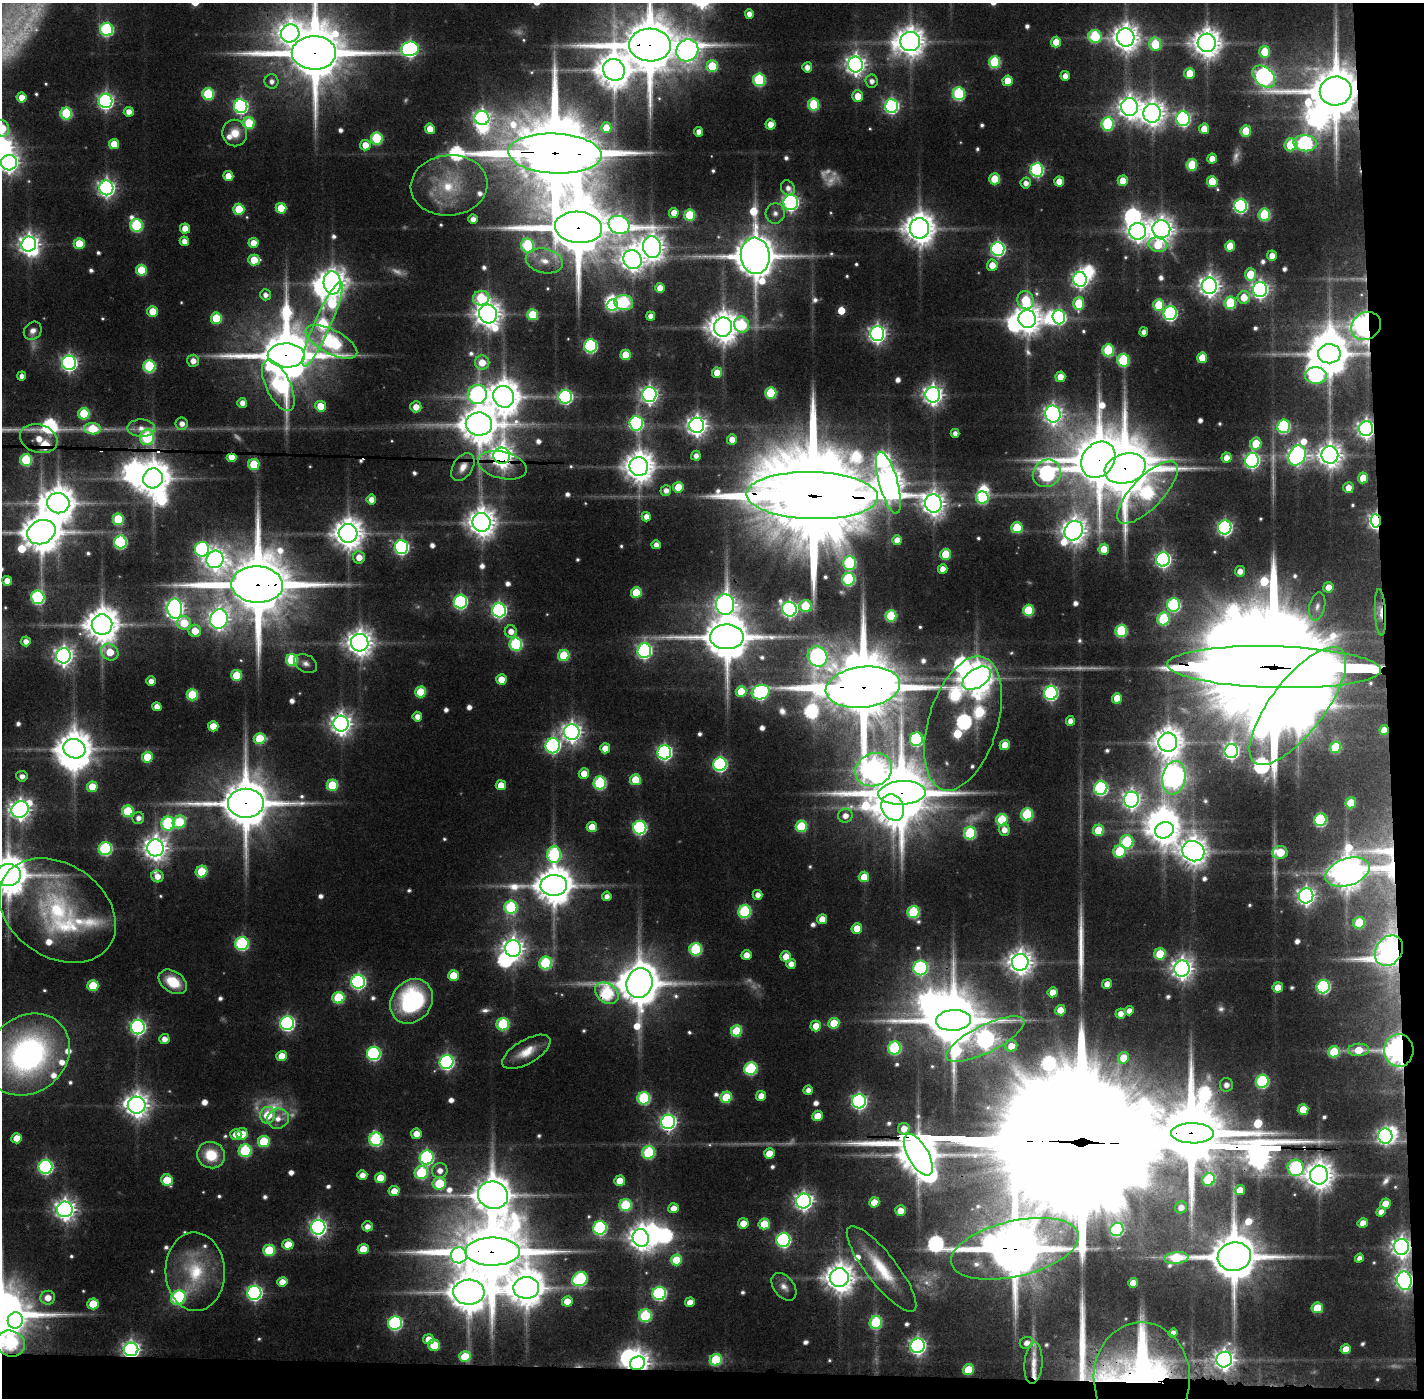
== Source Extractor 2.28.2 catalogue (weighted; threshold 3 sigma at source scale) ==
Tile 9 of 3 x 3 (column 3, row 3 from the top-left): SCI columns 2844-4265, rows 34-1429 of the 4265 x 4253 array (HDU 1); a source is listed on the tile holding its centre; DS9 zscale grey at full resolution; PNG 1426 x 1400 px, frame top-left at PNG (2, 3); each listed source drawn as its Kron ellipse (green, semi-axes under 4 px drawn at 4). Shown black and unused: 5% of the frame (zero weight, under 3 of 4 exposures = <1% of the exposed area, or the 3 px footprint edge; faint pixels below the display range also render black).
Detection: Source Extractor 2.28.2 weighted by HDU 2 'WHT'; one run over the whole footprint, this tile lists its part. Background 0.0937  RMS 0.008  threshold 0.0362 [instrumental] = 3 sigma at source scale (4.5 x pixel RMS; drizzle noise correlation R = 1.50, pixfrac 1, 0.05/0.05 arcsec/px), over >= 5 px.
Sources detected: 703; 20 too faint to see at this stretch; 29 inside a brighter object's white glare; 2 cosmic-ray / hot-pixel residue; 5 long thin detections or spike segments (spike, bleed or trail) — neither listed nor drawn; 16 inside a brighter listed object's ellipse — not listed separately; of the other 631, all 500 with FLUX_AUTO >= 5.18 (the completeness limit of this list) listed and drawn (131 fainter detections not listed), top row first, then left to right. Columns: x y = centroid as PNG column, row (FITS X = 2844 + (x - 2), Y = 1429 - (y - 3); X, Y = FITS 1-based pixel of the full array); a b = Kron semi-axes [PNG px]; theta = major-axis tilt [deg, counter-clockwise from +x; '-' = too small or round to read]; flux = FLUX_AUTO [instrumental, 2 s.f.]
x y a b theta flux
749 14 5 4 - 6.8
107 29 6 6 - 130
290 33 9 9 - 840
1095 36 7 6 - 77
1126 37 9 8 - 1200
910 42 10 9 - 1400
1056 42 5 5 - 16
1207 43 9 9 - 1400
1155 44 6 6 - 44
650 45 21 16 -1 8000
410 49 9 7 12 270
687 50 11 10 - 640
1265 52 6 5 - 32
314 53 22 17 -1 8400
995 62 6 5 - 73
855 64 8 7 - 580
712 66 6 5 - 42
807 67 5 5 - 7.5
614 70 11 10 - 2100
1190 73 5 5 - 26
1065 76 5 4 - 7.9
1264 76 13 9 -43 390
759 80 6 6 - 97
271 81 7 7 - 5.2
872 81 6 6 - 5.2
1008 81 5 5 - 18
1336 91 16 14 10 5200
208 94 6 6 - 66
959 94 6 6 - 100
858 96 5 5 - 15
22 97 5 5 - 12
106 101 7 7 - 300
814 105 6 5 - 60
241 106 7 6 - 210
892 106 7 6 - 220
1129 107 9 8 - 770
129 112 5 5 - 7.8
66 113 6 6 - 73
1152 113 9 8 - 1000
482 118 7 7 - 350
1183 119 7 7 - 210
249 123 6 5 - 46
770 124 5 5 - 12
1107 124 7 6 - 100
2 128 8 7 - 33
606 128 5 5 - 20
430 129 5 5 - 14
1204 129 5 5 - 15
1246 131 5 5 - 32
699 132 5 4 - 7
235 133 13 12 - 16
377 138 6 6 - 74
1305 143 11 8 -6 190
114 144 5 5 - 19
365 145 5 5 - 14
1291 145 6 6 - 47
555 154 47 20 -3 20000
1212 159 5 5 - 11
9 163 8 7 - 590
1192 165 6 5 - 49
1037 170 7 6 - 160
228 176 5 5 - 14
995 179 5 5 - 29
1059 181 5 5 - 14
1123 181 5 5 - 18
1212 182 5 5 - 34
1026 183 5 5 - 6.2
449 185 38 30 5 59
106 188 7 7 - 400
788 188 8 6 -59 5.9
791 202 8 7 - 290
1240 206 7 6 - 190
281 208 5 5 - 28
239 209 5 5 - 38
674 213 5 4 - 11
775 213 10 9 - 5.8
690 215 5 5 - 53
1264 215 6 5 - 71
473 219 4 4 - 6.8
136 225 6 6 - 89
619 225 11 9 -23 310
578 227 23 15 -6 9600
919 228 10 9 - 1800
185 229 5 5 - 14
1161 229 9 9 - 920
1138 231 8 8 - 670
184 241 5 4 - 7.3
253 243 5 5 - 13
29 244 7 7 - 610
79 244 5 5 - 28
1158 245 9 7 -13 33
528 246 7 6 - 83
1230 246 5 5 - 23
652 247 11 9 -79 1000
998 249 7 6 - 230
755 256 18 14 -84 3700
1272 256 5 5 - 9.3
254 260 6 5 - 25
632 260 10 9 - 910
544 261 19 12 -13 16
992 265 5 5 - 15
141 270 5 5 - 36
1250 274 6 5 - 31
1080 279 7 7 - 350
332 283 11 8 -84 1200
1209 286 8 7 - 700
660 288 5 5 - 12
1260 290 7 7 - 370
265 295 5 5 - 5.5
1244 297 6 6 - 18
481 298 8 7 - 60
1025 300 9 8 - 40
624 303 9 7 -10 110
1230 303 6 6 - 63
1079 304 6 5 - 43
612 305 6 5 - 81
1159 305 6 5 - 38
153 311 5 5 - 23
1170 313 7 6 - 210
488 314 9 9 - 1100
533 315 5 5 - 41
650 316 4 4 - 5.9
1059 317 7 6 - 190
216 318 5 5 - 42
1027 319 9 8 - 1300
323 324 46 8 66 160
742 325 8 7 - 63
1366 326 15 13 36 920
723 327 9 9 - 1600
33 331 10 8 44 6
1144 332 4 4 - 5.7
877 334 7 7 - 430
331 342 28 12 -27 180
590 346 6 6 - 160
1108 350 6 5 - 70
1329 354 11 9 0 2700
286 355 18 12 -1 6600
626 355 5 5 - 29
1202 358 5 5 - 21
1123 360 6 6 - 85
193 361 6 6 - 8.2
69 363 7 7 - 320
482 363 7 7 - 17
149 366 6 6 - 87
717 373 5 5 - 17
22 376 4 4 - 5.5
1316 376 11 8 -4 170
1060 377 5 5 - 13
278 385 28 12 -64 140
771 393 6 5 - 56
477 394 9 9 - 230
649 394 7 7 - 400
933 395 8 7 - 580
504 397 11 10 - 2100
565 397 7 6 - 200
242 403 5 5 - 7.4
321 406 5 5 - 23
416 407 5 5 - 8.7
84 414 5 5 - 51
1053 414 8 7 - 470
636 423 7 6 - 170
182 424 6 6 - 6.6
479 424 13 11 -3 2700
697 425 7 7 - 590
1283 426 7 6 - 130
141 428 14 8 -2 9.2
92 429 8 5 -1 38
1366 429 7 7 - 470
955 433 4 4 - 5.4
147 437 8 7 - 88
39 439 19 14 -18 36
732 439 5 5 - 11
1256 444 6 5 - 29
1297 455 10 8 64 460
1330 455 9 8 - 890
502 456 8 8 - 750
696 456 5 5 - 5.4
232 457 5 4 - 23
1226 458 5 5 - 10
26 460 6 6 - 65
1098 460 19 15 53 5800
1252 460 7 7 - 270
254 464 5 5 - 42
502 465 25 13 -14 48
639 466 9 9 - 1600
463 467 15 9 57 9.7
1125 468 21 14 16 7800
1047 473 15 13 41 220
153 478 10 9 - 2100
1363 478 5 5 - 20
888 483 32 9 -74 1600
678 487 5 5 - 24
1348 488 5 5 - 10
666 490 5 5 - 5.7
1147 493 40 15 46 140
812 496 66 23 -2 38000
982 498 6 6 - 72
371 500 5 5 - 8.2
58 503 11 10 - 2100
933 504 9 8 - 870
646 517 4 4 - 7.8
118 519 5 5 - 47
1376 521 7 5 -87 270
481 522 9 9 - 1300
1017 527 5 5 - 41
1225 527 7 6 - 250
1074 531 10 8 58 980
41 532 14 11 25 3000
348 533 9 9 - 1500
897 540 5 5 - 11
120 542 6 6 - 130
656 545 4 4 - 5.6
401 547 7 6 - 210
202 549 7 7 - 150
1104 549 5 5 - 18
946 554 5 5 - 35
359 557 6 6 - 10
215 559 9 8 - 470
1163 559 7 6 - 300
849 563 7 6 - 82
943 569 5 4 - 8.1
1240 571 5 5 - 7.3
849 579 6 6 - 110
7 581 5 5 - 12
257 584 26 18 -3 11000
1328 587 5 5 - 11
636 593 5 5 - 34
38 597 7 6 - 140
460 602 7 6 - 200
725 605 10 9 - 570
1174 605 7 6 - 130
805 606 6 6 - 47
1317 606 14 7 76 5.4
175 609 10 7 -87 490
789 609 7 7 - 350
499 610 7 6 - 270
1028 610 6 5 - 55
1380 612 23 5 -87 8.8
891 616 5 5 - 59
219 619 10 8 69 560
1163 619 6 6 - 70
184 623 7 7 - 25
102 625 10 10 - 2100
195 631 6 6 - 18
511 631 6 6 - 8.6
1121 631 6 6 - 73
727 637 17 12 -1 4900
26 641 5 5 - 6.1
360 643 9 8 - 1100
516 644 6 6 - 110
644 651 7 7 - 270
110 652 9 8 - 23
564 655 6 5 - 46
64 656 8 7 - 490
818 657 10 9 - 270
292 660 6 6 - 61
306 663 12 8 -27 5.2
1274 667 107 21 -2 70000
237 675 5 5 - 37
977 678 16 9 33 1800
501 679 5 5 - 16
151 681 5 4 - 7.6
863 687 37 20 7 13000
421 692 5 5 - 37
741 692 5 5 - 26
761 692 9 7 18 190
1051 693 7 6 - 210
192 695 5 5 - 51
1117 698 5 5 - 19
1298 706 71 27 52 3700
157 707 5 4 - 7.7
417 717 5 4 - 7.3
1070 721 5 4 - 6.3
963 723 69 34 73 420
341 724 8 7 - 690
213 726 5 5 - 16
1384 730 5 4 - 11
572 732 8 8 - 550
260 739 6 5 - 41
916 739 7 6 - 130
1168 742 9 9 - 1400
1005 745 5 5 - 18
553 746 7 7 - 220
1335 747 6 5 - 47
605 748 5 5 - 12
74 749 11 9 -18 2000
1231 751 7 6 - 290
664 752 7 7 - 250
147 757 5 5 - 32
720 764 7 6 - 170
874 770 19 16 25 850
584 774 5 5 - 14
22 776 5 5 - 5.7
1174 778 17 11 81 390
635 780 5 5 - 29
600 783 6 6 - 99
332 785 5 5 - 47
501 785 5 5 - 15
92 787 5 5 - 20
1101 788 7 6 - 170
902 793 24 12 3 7700
1131 800 8 7 - 440
246 803 18 14 -1 5500
1351 803 5 5 - 29
893 807 14 11 -62 2100
20 809 9 8 - 630
128 811 6 5 - 56
1027 814 6 6 - 79
845 816 7 7 - 7.5
138 818 6 6 - 5.5
1002 820 6 5 - 49
1320 820 6 6 - 120
179 822 7 6 - 45
168 824 7 6 - 110
801 826 6 5 - 52
592 827 5 5 - 18
640 828 7 6 - 160
1004 830 6 5 - 8
1098 830 5 5 - 31
1164 830 10 8 23 1300
970 833 6 6 - 84
1127 842 7 6 - 78
155 848 8 8 - 890
105 849 6 6 - 120
1119 851 6 6 - 50
1193 851 11 10 - 1300
1280 852 7 6 - 30
554 855 8 7 - 120
202 871 6 5 - 41
1347 872 23 13 19 1900
8 875 13 11 -1 3000
157 876 6 6 - 8.1
864 877 5 5 - 21
554 885 13 10 3 2700
758 895 5 5 - 6.7
607 896 5 4 - 5.3
1306 896 7 7 - 460
511 907 6 6 - 90
57 910 63 46 -34 140
745 912 6 6 - 100
913 912 6 6 - 77
822 919 5 5 - 11
1359 923 6 5 - 48
857 928 5 5 - 19
242 943 6 6 - 140
513 948 8 8 - 710
696 949 6 6 - 81
1389 951 16 13 55 690
1160 954 6 5 - 41
746 955 5 5 - 10
786 957 5 5 - 12
1020 962 8 8 - 960
545 963 6 6 - 87
791 964 5 5 - 7.6
920 968 7 7 - 160
1182 968 8 7 - 690
453 975 5 5 - 24
173 982 15 10 -33 27
358 982 7 7 - 240
639 983 15 13 74 4000
1107 984 5 4 - 9.4
93 986 5 5 - 35
1278 987 5 5 - 12
1323 987 7 6 - 160
1053 992 5 5 - 13
607 993 13 9 -37 120
338 998 6 6 - 59
412 1001 24 20 53 120
1060 1010 5 5 - 15
1129 1011 5 4 - 6.1
1121 1014 5 5 - 7.6
953 1020 17 10 4 5600
287 1023 7 7 - 220
834 1023 5 5 - 30
503 1024 6 6 - 80
816 1026 5 5 - 15
138 1027 7 7 - 270
736 1031 6 5 - 47
164 1039 5 5 - 7.2
985 1039 43 13 26 440
1011 1046 6 6 - 13
894 1048 6 6 - 100
1358 1050 10 6 3 18
1399 1050 16 14 -87 390
526 1052 27 12 30 18
1334 1052 6 5 - 39
374 1053 7 6 - 160
28 1054 45 38 40 300
282 1056 5 5 - 17
1123 1058 6 5 - 15
447 1062 7 7 - 250
751 1069 7 6 - 91
1262 1081 6 6 - 110
1226 1085 7 6 - 5.9
808 1090 5 4 - 5.7
761 1096 5 5 - 10
726 1097 6 5 - 43
644 1098 6 6 - 93
859 1101 7 7 - 280
137 1105 9 8 - 910
1303 1110 5 5 - 24
268 1115 8 7 - 27
818 1116 5 5 - 17
278 1119 11 10 - 10
668 1122 7 7 - 330
904 1129 6 5 - 12
1193 1133 21 10 -1 11000
236 1134 5 5 - 15
242 1134 6 5 - 16
416 1134 5 5 - 11
1385 1136 7 7 - 300
17 1138 5 5 - 16
376 1139 7 6 - 120
264 1141 6 5 - 45
245 1151 6 6 - 82
649 1152 6 6 - 85
769 1153 5 5 - 17
211 1155 14 13 - 29
918 1155 23 10 -60 3200
427 1158 7 7 - 170
46 1167 7 7 - 200
1296 1168 8 8 - 130
440 1171 7 7 - 7.7
421 1173 7 6 - 74
362 1175 5 4 - 7.5
1319 1175 9 9 - 1300
380 1178 5 5 - 20
1209 1179 6 6 - 56
167 1180 6 5 - 33
620 1181 5 5 - 18
439 1183 7 6 - 43
1240 1190 5 5 - 13
394 1191 5 5 - 12
493 1195 15 13 -20 2700
803 1201 7 7 - 440
874 1202 5 5 - 14
1385 1204 5 5 - 13
625 1205 6 6 - 64
1181 1207 6 5 - 6.8
673 1208 5 5 - 9.4
65 1209 8 8 - 630
901 1211 5 5 - 12
1381 1212 5 4 - 6.7
743 1223 5 5 - 13
1363 1223 5 4 - 10
764 1224 5 5 - 29
367 1226 5 5 - 6.6
318 1227 7 7 - 370
600 1228 7 6 - 140
1117 1229 7 6 - 97
641 1238 9 8 - 900
783 1240 7 7 - 190
288 1244 5 5 - 19
1401 1247 8 7 - 620
363 1249 5 5 - 17
1015 1249 65 28 13 8100
269 1250 6 5 - 50
493 1252 27 14 0 11000
459 1255 8 8 - 290
1234 1257 17 14 9 5700
1176 1258 12 6 5 50
1359 1258 5 4 - 5.8
676 1260 6 5 - 31
882 1269 53 15 -52 43
195 1272 39 29 -87 59
839 1278 9 9 - 1500
580 1279 8 6 31 120
1404 1281 9 7 -79 420
282 1282 5 5 - 11
1133 1283 5 4 - 11
784 1287 16 10 -52 7.4
526 1288 13 11 0 2300
469 1292 15 12 1 3000
254 1293 7 7 - 250
659 1293 7 6 - 160
48 1298 7 7 - 11
178 1298 8 6 39 110
567 1301 5 5 - 14
690 1302 5 5 - 9.8
93 1304 5 5 - 26
1317 1308 6 5 - 30
645 1316 6 6 - 81
15 1320 8 7 - 270
876 1322 6 6 - 77
395 1323 7 6 - 160
1173 1333 5 4 - 6.6
428 1339 5 5 - 9.8
10 1343 15 12 -23 130
1026 1343 7 5 21 5.7
434 1345 6 5 - 29
918 1346 7 7 - 350
131 1349 7 6 - 420
1346 1349 5 5 - 12
465 1356 6 5 - 29
716 1360 6 5 - 56
1224 1360 8 7 - 550
638 1363 8 6 26 810
1033 1363 21 9 86 11
968 1370 6 5 - 32
1142 1378 55 48 -89 160
Overlapping masked pixels (flux is a lower limit): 49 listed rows (the first 20) at x y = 650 45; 314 53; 1336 91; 555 154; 578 227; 755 256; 1366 326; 286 355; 479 424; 1366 429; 147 437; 1297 455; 502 456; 232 457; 1098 460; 502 465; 463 467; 1125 468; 153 478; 812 496
Isophote crosses this tile's border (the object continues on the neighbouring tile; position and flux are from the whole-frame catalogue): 6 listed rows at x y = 650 45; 314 53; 2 128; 9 163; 8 875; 10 1343